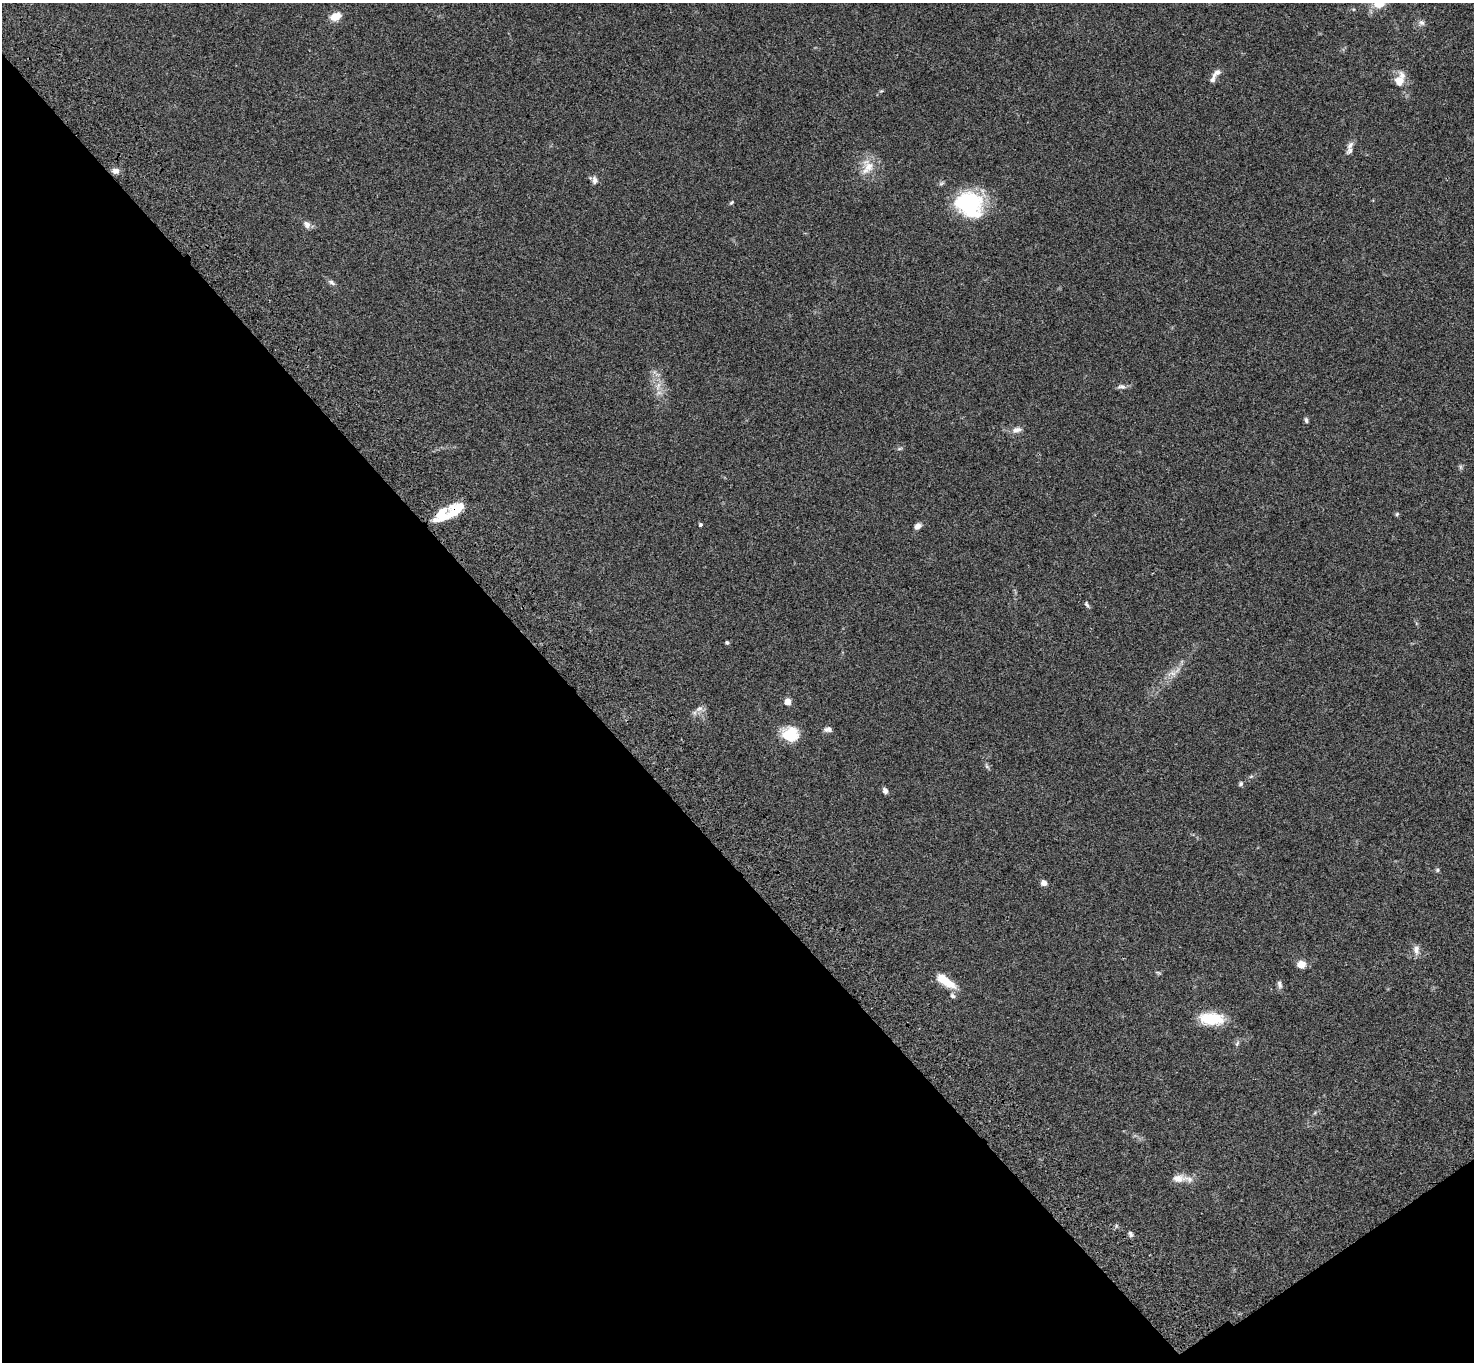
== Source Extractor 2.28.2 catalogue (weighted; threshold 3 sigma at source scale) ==
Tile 14 of 4 x 4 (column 2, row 4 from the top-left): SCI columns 1577-3048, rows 381-1740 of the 6093 x 6062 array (HDU 1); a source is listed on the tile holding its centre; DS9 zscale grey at full resolution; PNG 1476 x 1364 px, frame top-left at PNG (2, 3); no overlay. Shown black and unused: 40% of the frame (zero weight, under 3 of 4 exposures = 6% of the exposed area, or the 3 px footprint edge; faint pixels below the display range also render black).
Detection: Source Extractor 2.28.2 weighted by HDU 2 'WHT'; one run over the whole footprint, this tile lists its part. Background 0.0463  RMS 0.0052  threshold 0.0232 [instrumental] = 3 sigma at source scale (4.5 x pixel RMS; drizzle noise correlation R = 1.50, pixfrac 1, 0.05/0.05 arcsec/px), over >= 5 px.
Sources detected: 51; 6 inside a brighter listed object's ellipse — not listed separately; the other 45 listed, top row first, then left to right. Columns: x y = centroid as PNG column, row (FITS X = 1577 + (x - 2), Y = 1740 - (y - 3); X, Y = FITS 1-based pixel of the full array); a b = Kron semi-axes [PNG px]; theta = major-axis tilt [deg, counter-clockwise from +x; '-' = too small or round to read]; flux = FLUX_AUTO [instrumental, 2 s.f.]
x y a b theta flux
335 16 10 7 22 7.2
1421 23 9 7 -40 1.7
1217 73 13 6 42 2.8
1399 81 14 12 -86 6
881 91 6 4 41 0.62
1350 145 12 6 49 2.1
868 168 23 14 51 8.4
116 171 10 7 -12 2.4
595 180 11 7 -86 2
731 203 7 4 41 0.68
969 203 28 24 -19 50
307 224 10 7 -47 2.4
331 282 11 6 -33 1.5
658 386 14 6 78 3.8
1122 387 13 7 -5 1.8
1306 420 6 5 - 1.1
1017 430 14 7 13 3.1
899 448 8 4 9 0.82
1460 467 7 4 -89 0.88
455 511 22 14 49 12
1397 514 6 4 47 0.71
700 525 4 4 - 0.93
918 526 9 7 38 2.2
1087 604 9 4 -60 0.98
727 643 4 4 - 0.98
1172 673 15 9 11 3.8
787 701 5 5 - 5.8
699 709 12 7 31 2.6
828 729 11 6 0 1.8
790 734 19 16 -12 13
987 766 9 5 -60 1
1241 784 6 6 - 1
885 791 7 6 - 1.8
1437 870 5 5 - 0.8
1044 883 7 6 - 2.4
1416 949 14 7 -84 3
1301 964 7 6 - 6.6
1158 973 9 3 -11 0.67
945 981 26 9 -35 10
1280 984 11 6 -76 1.7
952 996 8 6 -61 1.4
1211 1019 28 13 -4 17
1237 1043 9 5 63 1.2
1178 1178 18 11 0 4.5
1130 1234 7 5 -75 1.2
Overlapping masked pixels (flux is a lower limit): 1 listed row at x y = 455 511